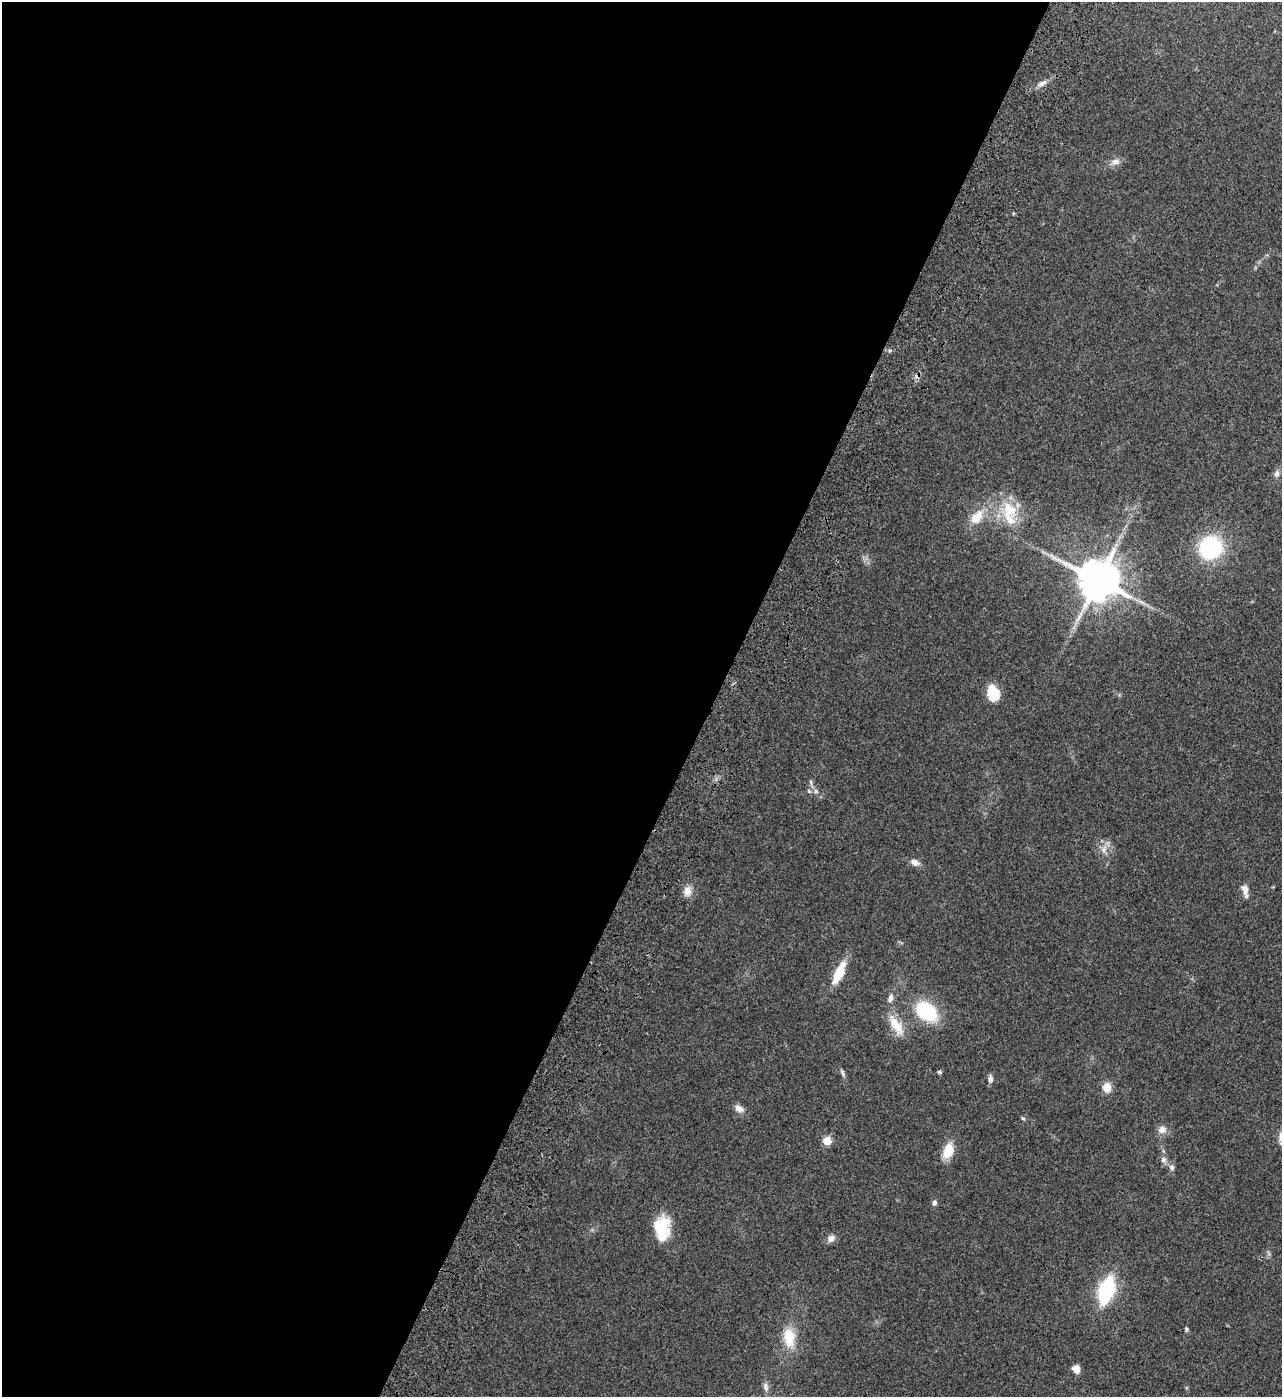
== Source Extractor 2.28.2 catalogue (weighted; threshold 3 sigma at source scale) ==
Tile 5 of 4 x 4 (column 1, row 2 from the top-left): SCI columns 370-1649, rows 2995-4389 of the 5987 x 5985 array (HDU 1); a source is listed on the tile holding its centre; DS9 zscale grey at full resolution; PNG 1284 x 1399 px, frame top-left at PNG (2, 2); no overlay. Shown black and unused: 56% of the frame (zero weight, under 3 of 4 exposures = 13% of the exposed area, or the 3 px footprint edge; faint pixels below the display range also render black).
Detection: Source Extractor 2.28.2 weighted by HDU 2 'WHT'; one run over the whole footprint, this tile lists its part. Background 0.133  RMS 0.0074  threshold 0.0332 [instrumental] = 3 sigma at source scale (4.5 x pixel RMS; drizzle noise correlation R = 1.50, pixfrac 1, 0.05/0.05 arcsec/px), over >= 5 px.
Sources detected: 39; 1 cosmic-ray / hot-pixel residue — not listed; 1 inside a brighter listed object's ellipse — not listed separately; the other 37 listed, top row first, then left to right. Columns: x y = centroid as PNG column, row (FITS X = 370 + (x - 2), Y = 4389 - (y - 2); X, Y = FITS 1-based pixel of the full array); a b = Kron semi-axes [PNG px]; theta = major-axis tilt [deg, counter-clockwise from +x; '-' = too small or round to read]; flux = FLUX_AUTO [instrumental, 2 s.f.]
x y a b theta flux
1042 83 14 6 28 3.6
1115 162 12 8 6 4.2
1277 474 10 7 71 2.6
1010 510 27 21 -64 24
977 517 23 13 51 13
1210 547 18 17 - 72
1098 580 12 11 - 2700
993 693 16 12 -71 17
811 782 9 3 -77 1.4
816 791 7 5 15 1.9
1104 849 11 5 83 3.4
915 862 12 8 -28 4
1245 889 13 8 -78 4.5
687 891 13 9 84 5.6
839 973 24 9 64 19
890 998 12 6 78 3.1
927 1011 20 14 -38 47
896 1025 30 12 -58 14
842 1072 11 4 -72 1.7
939 1072 4 4 - 1.4
990 1079 9 6 -89 2.7
1107 1087 9 8 - 8.6
739 1109 13 8 -30 4.2
1023 1118 5 4 - 0.97
1162 1130 12 10 17 4.6
827 1141 5 5 - 22
948 1151 17 10 70 14
1163 1160 8 7 - 2.6
1172 1167 7 6 - 2.3
934 1203 6 5 - 2
662 1228 27 17 87 25
831 1238 10 8 47 3.7
1106 1290 20 11 72 67
1186 1329 6 4 -80 1.2
789 1338 27 15 -85 18
1076 1369 9 7 -54 4.5
766 1387 13 7 -78 3.1